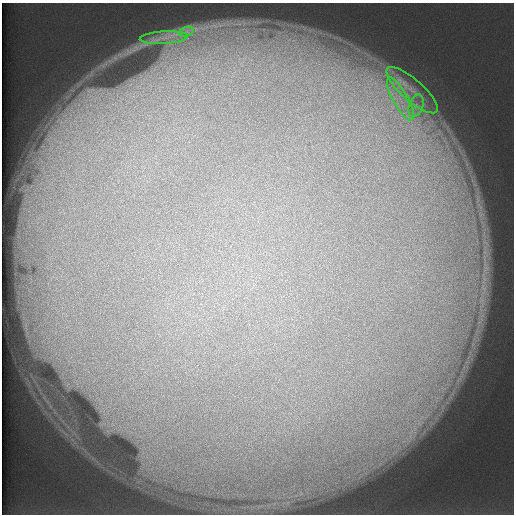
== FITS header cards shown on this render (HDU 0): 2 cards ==
NAXIS1  =                  512 /
NAXIS2  =                  512 /

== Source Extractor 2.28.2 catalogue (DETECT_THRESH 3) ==
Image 512 x 512 px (HDU 0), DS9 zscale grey, 1 PNG px = 1 image px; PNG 516 x 516 px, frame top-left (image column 1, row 512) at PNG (2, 3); each listed source drawn as its Kron ellipse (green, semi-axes under 4 px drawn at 4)
Background 126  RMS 5.9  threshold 17.6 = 3 sigma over >= 5 px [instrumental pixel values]
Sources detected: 5; all 5 listed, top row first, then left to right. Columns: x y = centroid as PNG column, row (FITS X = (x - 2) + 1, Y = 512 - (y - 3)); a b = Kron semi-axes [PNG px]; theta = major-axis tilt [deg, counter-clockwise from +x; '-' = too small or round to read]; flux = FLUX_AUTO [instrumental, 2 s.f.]
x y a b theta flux
186 32 8 4 18 1500
164 38 24 6 3 5000
412 90 33 10 -41 12000
400 99 24 7 -61 8100
416 106 12 7 71 3200